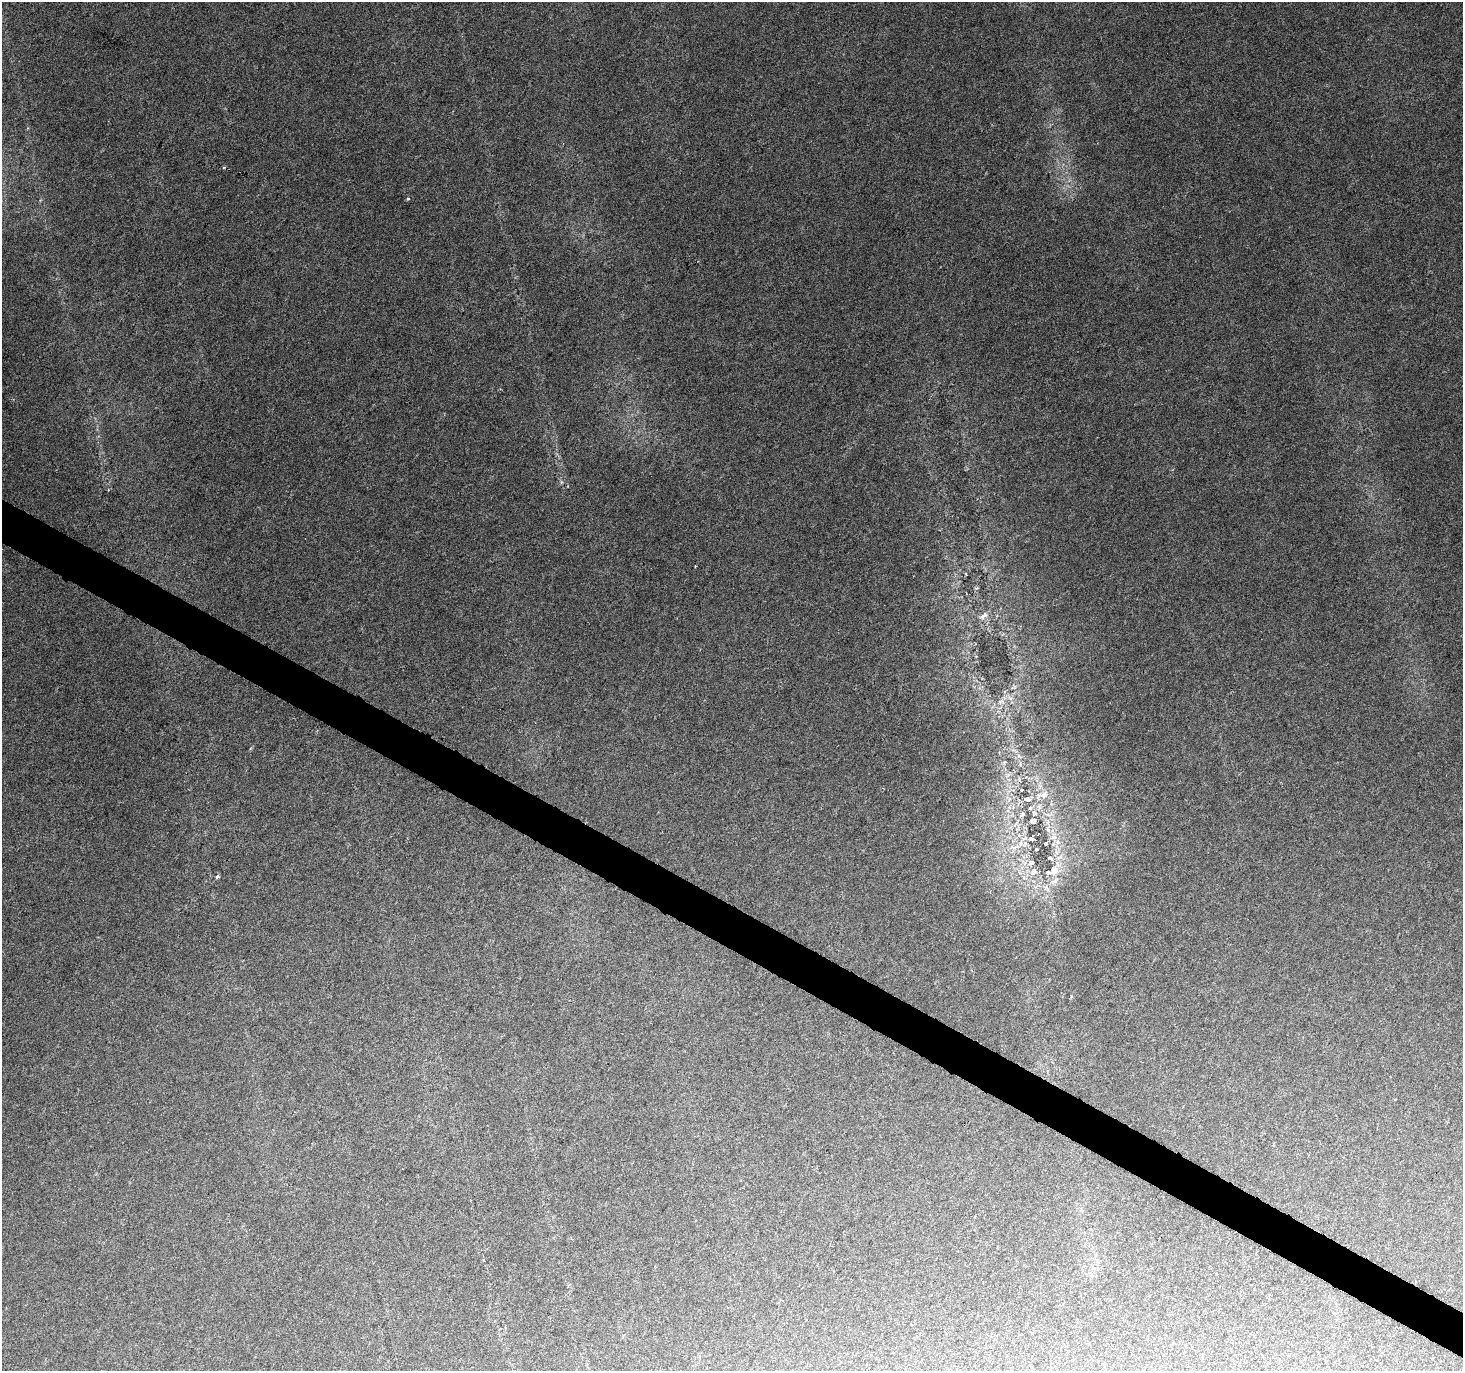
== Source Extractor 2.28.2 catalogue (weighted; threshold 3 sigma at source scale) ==
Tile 6 of 4 x 4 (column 2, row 2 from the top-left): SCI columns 1462-2922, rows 2932-4300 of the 5851 x 5929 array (HDU 1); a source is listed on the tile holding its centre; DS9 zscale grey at full resolution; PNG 1465 x 1373 px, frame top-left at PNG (2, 2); no overlay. Shown black and unused: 3% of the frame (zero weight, under 3 of 6 exposures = <1% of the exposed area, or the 3 px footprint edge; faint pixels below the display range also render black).
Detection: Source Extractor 2.28.2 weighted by HDU 2 'WHT'; one run over the whole footprint, this tile lists its part. Background 0.0249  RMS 0.0023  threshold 0.00936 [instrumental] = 3 sigma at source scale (4.09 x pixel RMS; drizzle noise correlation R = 1.36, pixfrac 0.8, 0.0396/0.0396 arcsec/px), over >= 5 px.
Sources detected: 21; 1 cosmic-ray / hot-pixel residue — not listed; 2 inside a brighter listed object's ellipse — not listed separately; the other 18 listed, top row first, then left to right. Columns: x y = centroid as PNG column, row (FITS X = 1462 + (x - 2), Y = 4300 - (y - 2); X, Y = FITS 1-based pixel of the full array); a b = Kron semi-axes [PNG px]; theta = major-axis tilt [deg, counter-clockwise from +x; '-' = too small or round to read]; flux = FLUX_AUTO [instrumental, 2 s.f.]
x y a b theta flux
408 199 4 3 - 0.35
983 616 13 6 29 0.94
1014 687 7 4 72 0.42
1022 790 3 2 - 0.19
1044 795 13 8 34 1.4
1027 799 9 5 -8 0.73
1030 808 4 4 - 0.27
1032 821 5 4 - 2.4
1053 837 9 4 9 0.6
1025 838 8 4 32 0.57
1031 839 8 6 44 0.84
1045 843 3 3 - 0.32
1037 849 3 3 - 0.45
1050 858 6 4 -12 0.45
1031 863 10 7 11 1
1034 871 9 8 - 1.3
1054 871 14 11 79 2.4
217 877 5 4 - 0.48
Unlisted compact peaks at least as high as the median listed source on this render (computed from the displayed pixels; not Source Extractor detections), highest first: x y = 561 482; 976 588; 1071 996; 695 566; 966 574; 250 748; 1010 698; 40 200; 1019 756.